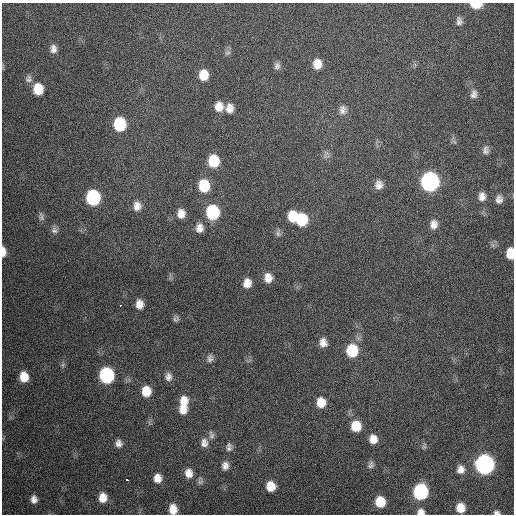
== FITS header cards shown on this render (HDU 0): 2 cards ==
NAXIS1  =                  512 / Axis length
NAXIS2  =                  512 / Axis length

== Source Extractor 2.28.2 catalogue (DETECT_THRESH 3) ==
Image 512 x 512 px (HDU 0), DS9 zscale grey, 1 PNG px = 1 image px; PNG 516 x 516 px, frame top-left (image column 1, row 512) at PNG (2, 3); no overlay
Background 354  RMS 19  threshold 56.3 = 3 sigma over >= 5 px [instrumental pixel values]
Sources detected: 76; all 76 listed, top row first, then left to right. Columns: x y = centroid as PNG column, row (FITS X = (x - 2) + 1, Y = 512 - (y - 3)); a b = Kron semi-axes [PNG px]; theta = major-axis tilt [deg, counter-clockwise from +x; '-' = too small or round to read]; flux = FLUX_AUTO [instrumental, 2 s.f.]
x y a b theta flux
476 5 9 5 1 32000
459 21 11 8 -87 5700
53 49 10 8 -87 7100
227 53 9 7 27 3600
317 64 11 9 88 15000
277 66 9 7 74 4800
203 75 10 8 90 22000
28 79 10 10 - 5800
38 89 11 9 -89 29000
474 94 12 9 78 6600
219 107 11 10 - 15000
230 108 12 10 85 11000
343 110 13 11 -83 8100
119 124 11 9 -88 70000
486 150 11 8 85 5800
326 155 13 8 85 5700
214 161 11 10 - 40000
430 181 11 10 - 400000
379 185 10 9 - 8800
204 186 12 10 -83 42000
482 196 11 8 87 8500
93 197 10 9 - 120000
499 199 10 8 -90 6600
137 206 13 10 88 11000
212 212 11 9 -86 95000
181 214 11 9 -90 11000
293 216 11 9 87 26000
41 217 13 6 -77 4000
302 220 11 9 -87 52000
434 224 11 9 84 9300
199 228 11 9 86 9100
54 230 9 9 - 5200
278 233 9 7 -83 4100
493 245 7 4 -71 2500
3 252 9 4 -88 10000
510 253 10 6 88 22000
268 278 10 9 - 12000
247 283 10 9 - 13000
139 304 9 7 -85 11000
120 305 3 2 - 6400
176 319 8 7 - 3700
323 343 10 8 -77 9300
352 351 12 10 88 48000
210 358 11 8 75 5200
63 365 6 5 - 2500
107 375 10 9 - 160000
24 377 9 8 - 21000
168 377 10 8 -86 6600
146 391 10 9 - 22000
184 401 12 10 -85 16000
321 402 10 9 - 20000
183 410 11 9 -79 14000
356 426 10 9 - 29000
211 435 12 7 -79 5100
373 439 10 8 -81 12000
119 443 9 8 - 6500
204 443 12 10 -88 8600
424 446 9 5 72 2400
229 448 11 7 44 5200
485 464 10 10 - 490000
371 465 10 8 59 4700
225 466 9 8 - 7400
461 469 10 8 86 8600
189 473 11 9 -81 11000
157 478 10 8 -82 12000
127 480 3 3 - 2900
200 481 11 6 -86 3700
271 486 9 8 - 20000
421 492 10 9 - 160000
103 498 10 8 83 15000
34 499 8 6 -77 6900
380 502 9 8 - 29000
460 508 8 7 - 17000
173 509 10 8 -87 14000
421 512 8 7 - 7400
496 513 6 4 -7 3600
At the frame edge (FLAGS 8, measured only in part): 6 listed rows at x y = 476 5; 3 252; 510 253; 173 509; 421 512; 496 513